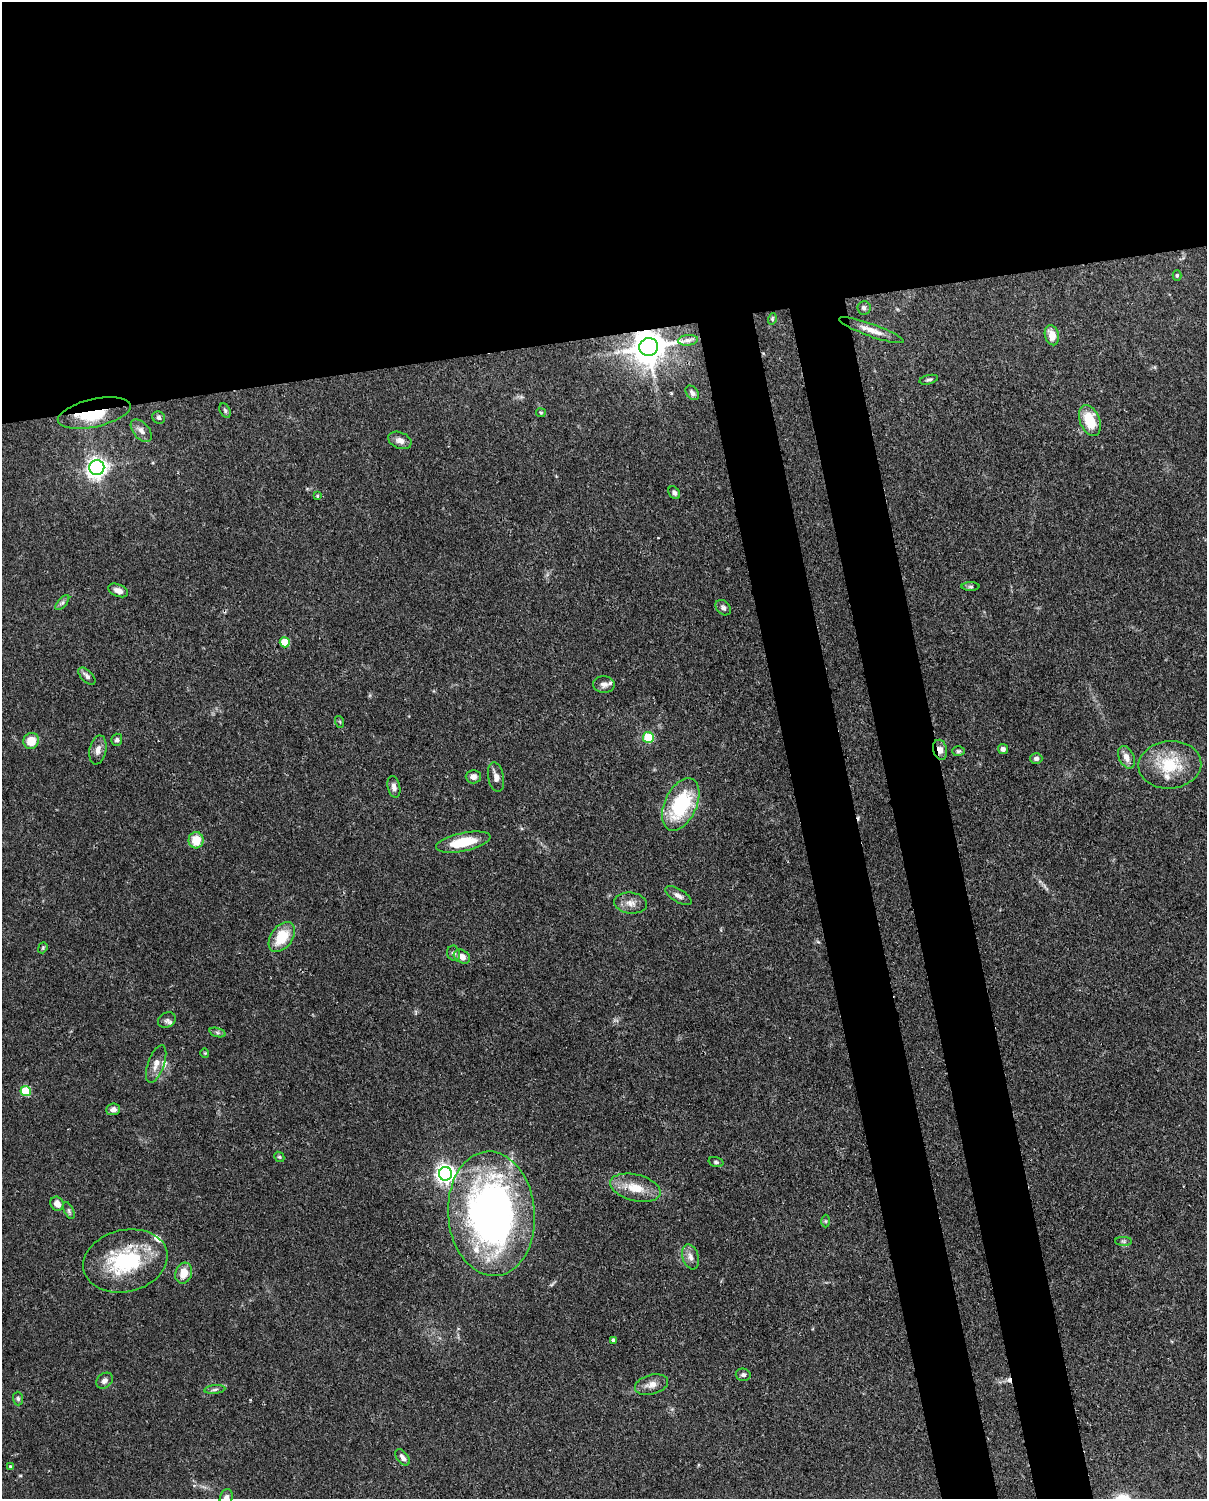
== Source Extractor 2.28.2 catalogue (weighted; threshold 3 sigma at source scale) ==
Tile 2 of 4 x 3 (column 2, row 1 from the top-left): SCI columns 1296-2500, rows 3257-4753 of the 5012 x 4911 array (HDU 1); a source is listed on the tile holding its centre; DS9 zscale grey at full resolution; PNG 1209 x 1501 px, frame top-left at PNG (2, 2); each listed source drawn as its Kron ellipse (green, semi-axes under 4 px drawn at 4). Shown black and unused: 30% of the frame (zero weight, under 3 of 4 exposures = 7% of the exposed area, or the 3 px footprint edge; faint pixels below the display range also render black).
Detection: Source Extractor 2.28.2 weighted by HDU 2 'WHT'; one run over the whole footprint, this tile lists its part. Background 0.109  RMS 0.0042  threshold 0.0187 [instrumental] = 3 sigma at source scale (4.5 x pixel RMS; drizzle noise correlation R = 1.50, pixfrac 1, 0.05/0.05 arcsec/px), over >= 5 px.
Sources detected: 83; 1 inside a brighter object's white glare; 2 cosmic-ray / hot-pixel residue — neither listed nor drawn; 4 inside a brighter listed object's ellipse — not listed separately; the other 76 listed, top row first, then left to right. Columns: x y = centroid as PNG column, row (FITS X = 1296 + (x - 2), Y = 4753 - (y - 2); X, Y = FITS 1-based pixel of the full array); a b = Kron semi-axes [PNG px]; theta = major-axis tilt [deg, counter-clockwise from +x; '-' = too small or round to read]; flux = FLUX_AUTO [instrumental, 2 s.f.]
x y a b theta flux
1177 275 5 4 - 0.54
864 308 7 6 - 1.2
772 319 5 3 - 0.43
871 330 34 6 -19 4.7
1052 335 10 7 -74 4.6
688 340 10 5 6 1.5
649 347 9 9 - 970
929 380 9 4 13 0.92
692 393 8 5 -52 1.3
225 411 8 5 -64 0.86
94 413 37 14 13 20
541 413 5 4 - 0.52
159 417 7 6 - 1.1
1090 420 16 10 -68 13
141 431 13 8 -49 2.3
400 440 12 8 -22 2.8
97 467 7 7 - 200
674 493 7 5 -55 1.3
317 496 4 3 - 0.45
971 587 9 4 0 0.8
118 590 10 6 -22 2.4
62 603 9 4 48 1.1
723 608 9 6 -42 1.4
285 642 5 5 - 13
87 676 11 5 -45 1.6
604 684 11 8 -4 2.4
340 722 6 4 -72 0.47
648 738 5 5 - 17
117 740 6 5 - 0.96
31 741 8 7 - 6.9
1003 749 5 5 - 1.4
98 750 14 8 79 2.9
940 750 10 7 -77 2.7
958 751 6 5 - 0.72
1126 757 12 7 -64 3.2
1036 758 6 5 - 1.2
1170 765 31 24 5 19
473 777 7 6 - 1.9
496 777 15 7 -80 2.5
394 787 11 6 -77 1.9
681 804 28 16 65 33
196 840 8 7 - 8.7
463 842 28 9 12 13
678 896 15 6 -31 2.1
631 903 16 10 -7 3.7
282 937 17 10 54 12
43 948 6 4 69 0.6
454 953 7 6 - 1.3
462 957 9 6 -29 3.3
167 1020 9 7 29 1.5
217 1033 8 4 -19 0.87
205 1053 4 4 - 0.45
156 1064 20 8 70 3.5
26 1091 5 5 - 19
113 1109 7 6 - 2.1
279 1157 5 4 - 0.6
716 1162 7 4 -15 0.89
445 1174 7 6 - 220
635 1188 26 13 -14 9
57 1204 7 6 - 3.5
69 1211 9 5 -64 0.99
491 1214 62 43 -85 200
826 1221 6 4 -90 0.57
1124 1241 8 4 -1 0.96
690 1257 13 8 -73 2.6
125 1261 43 31 14 37
184 1273 11 8 72 5.8
613 1340 4 4 - 0.86
743 1375 7 6 - 1.1
104 1381 9 7 42 1.8
652 1385 17 9 15 3.6
215 1389 10 4 6 1
18 1399 7 5 -88 0.87
403 1457 9 5 -51 1.6
11 1467 4 4 - 0.71
226 1498 9 6 75 2
Overlapping masked pixels (flux is a lower limit): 4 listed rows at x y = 871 330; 649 347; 94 413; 940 750
Isophote crosses this tile's border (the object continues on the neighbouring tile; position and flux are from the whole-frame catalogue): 1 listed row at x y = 226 1498